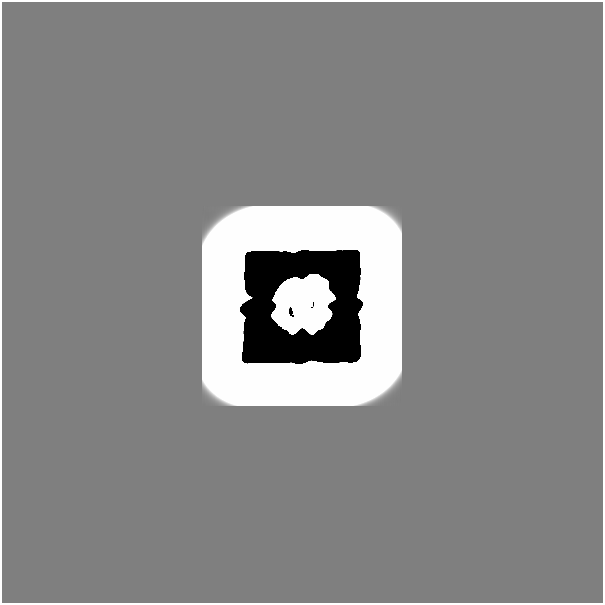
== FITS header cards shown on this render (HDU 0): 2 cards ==
NAXIS1  =                  601
NAXIS2  =                  601

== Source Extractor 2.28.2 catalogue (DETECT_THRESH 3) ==
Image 601 x 601 px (HDU 0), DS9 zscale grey, 1 PNG px = 1 image px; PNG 605 x 605 px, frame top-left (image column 1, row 601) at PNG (2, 2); no overlay
Background 0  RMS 3.9e-44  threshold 1.18e-43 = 3 sigma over >= 5 px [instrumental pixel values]
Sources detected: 6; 4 with non-positive FLUX_AUTO (blend fragments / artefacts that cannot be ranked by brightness) are not listed; the other 2 listed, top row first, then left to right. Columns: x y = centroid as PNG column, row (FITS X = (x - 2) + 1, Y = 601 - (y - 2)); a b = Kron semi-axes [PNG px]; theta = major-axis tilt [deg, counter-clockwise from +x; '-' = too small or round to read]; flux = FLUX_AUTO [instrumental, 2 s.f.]
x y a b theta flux
302 305 16 13 42 2.3e+01
510 591 48 27 0 2.4e-18
At the frame edge (FLAGS 8, measured only in part): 1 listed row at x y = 510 591
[4 non-positive-flux detections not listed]